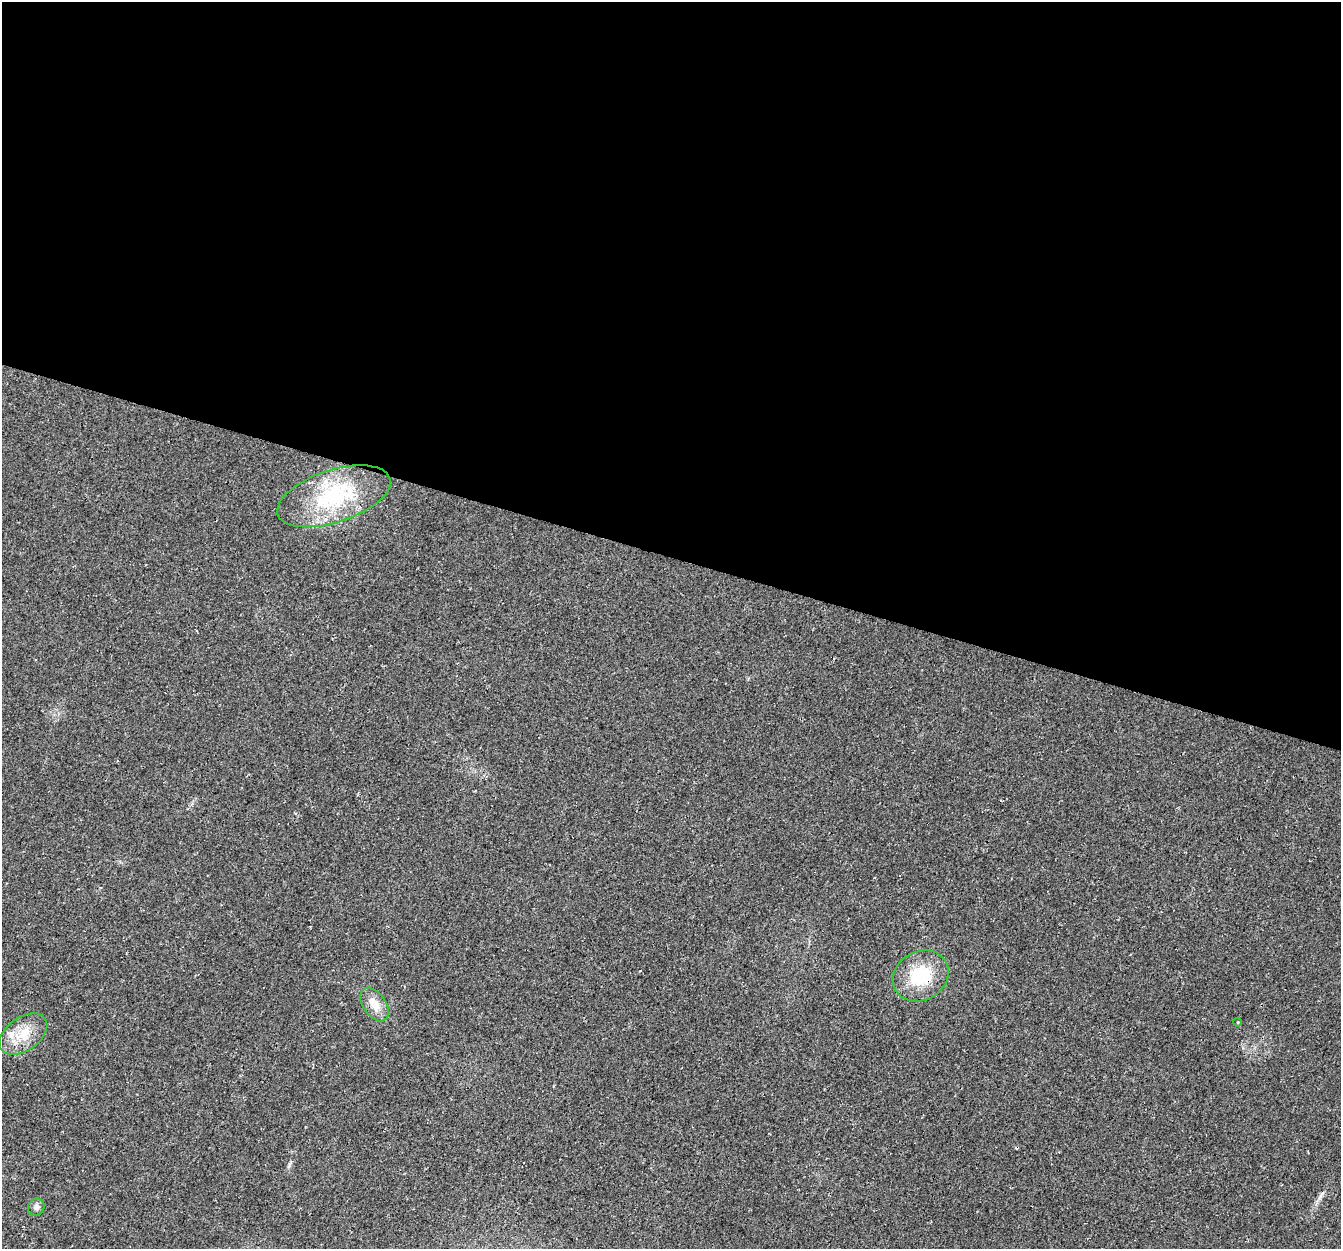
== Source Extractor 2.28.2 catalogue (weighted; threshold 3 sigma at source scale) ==
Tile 3 of 4 x 4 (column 3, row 1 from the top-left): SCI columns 2698-4036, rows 4013-5259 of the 5404 x 5593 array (HDU 1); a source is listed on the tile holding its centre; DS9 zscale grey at full resolution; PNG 1343 x 1251 px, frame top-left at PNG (2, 2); each listed source drawn as its Kron ellipse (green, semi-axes under 4 px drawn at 4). Shown black and unused: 45% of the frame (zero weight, under 3 of 4 exposures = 5% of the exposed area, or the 3 px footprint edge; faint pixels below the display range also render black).
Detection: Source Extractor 2.28.2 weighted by HDU 2 'WHT'; one run over the whole footprint, this tile lists its part. Background 0.0231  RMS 0.0069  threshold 0.0312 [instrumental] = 3 sigma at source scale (4.5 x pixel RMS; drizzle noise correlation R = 1.50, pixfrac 1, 0.0396/0.0396 arcsec/px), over >= 5 px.
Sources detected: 8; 2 inside a brighter listed object's ellipse — not listed separately; the other 6 listed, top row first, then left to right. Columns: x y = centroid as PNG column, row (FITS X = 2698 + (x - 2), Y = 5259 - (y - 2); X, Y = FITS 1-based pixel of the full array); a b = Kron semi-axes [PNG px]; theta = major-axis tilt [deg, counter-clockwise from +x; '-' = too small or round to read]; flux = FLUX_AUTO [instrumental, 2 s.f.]
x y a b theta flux
334 496 59 26 18 61
921 976 29 24 30 31
375 1004 19 11 -56 10
1238 1022 4 3 - 0.52
23 1034 27 16 36 16
36 1207 9 8 - 2.5
Overlapping masked pixels (flux is a lower limit): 1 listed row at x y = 921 976